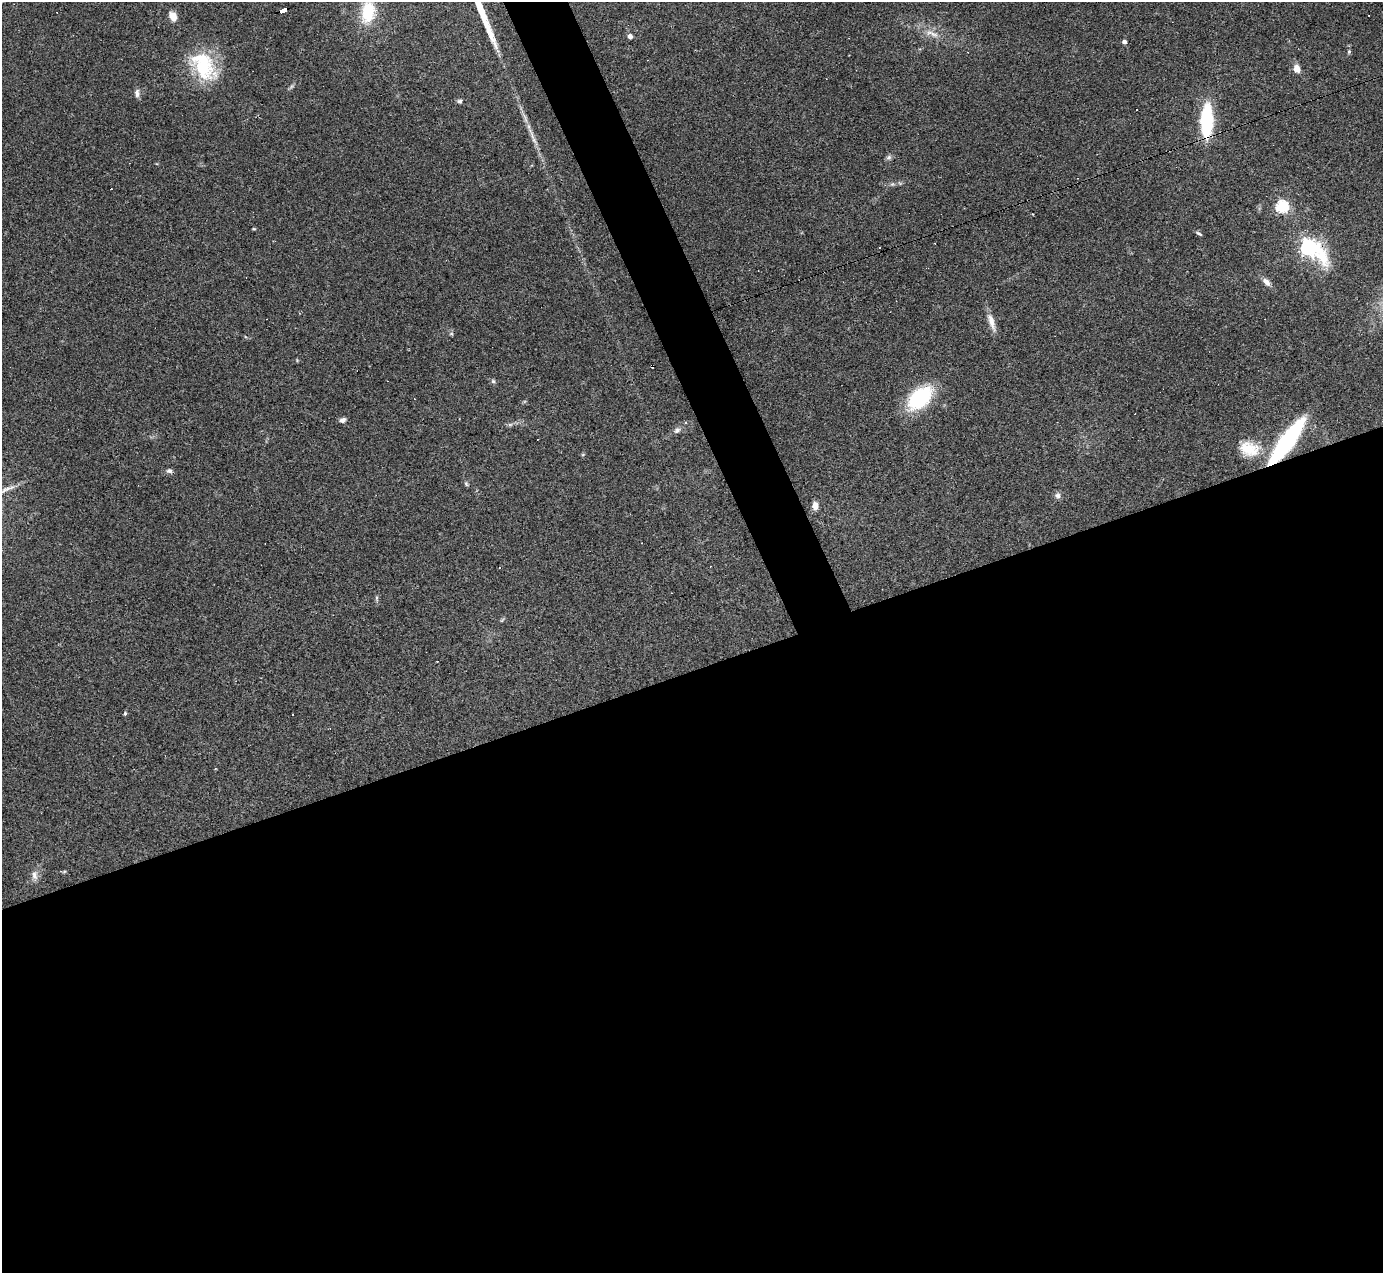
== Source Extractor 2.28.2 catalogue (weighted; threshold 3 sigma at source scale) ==
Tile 15 of 4 x 4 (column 3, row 4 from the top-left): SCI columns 2761-4141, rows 277-1547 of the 5521 x 5507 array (HDU 1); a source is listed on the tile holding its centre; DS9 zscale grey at full resolution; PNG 1385 x 1275 px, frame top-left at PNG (2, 2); no overlay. Shown black and unused: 50% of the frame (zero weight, under 3 of 4 exposures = <1% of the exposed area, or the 3 px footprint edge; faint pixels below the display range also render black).
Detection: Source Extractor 2.28.2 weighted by HDU 2 'WHT'; one run over the whole footprint, this tile lists its part. Background 0.0844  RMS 0.0057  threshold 0.0257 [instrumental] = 3 sigma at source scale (4.5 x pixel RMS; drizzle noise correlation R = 1.50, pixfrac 1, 0.05/0.05 arcsec/px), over >= 5 px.
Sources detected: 50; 1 inside a brighter object's white glare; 11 cosmic-ray / hot-pixel residue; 1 long thin detection or spike segment (spike, bleed or trail) — not listed; the other 37 listed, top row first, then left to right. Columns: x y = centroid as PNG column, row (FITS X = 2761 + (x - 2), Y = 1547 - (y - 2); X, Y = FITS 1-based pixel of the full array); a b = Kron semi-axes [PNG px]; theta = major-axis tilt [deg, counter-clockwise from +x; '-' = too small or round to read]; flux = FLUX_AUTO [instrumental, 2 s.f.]
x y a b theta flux
283 11 7 4 19 67
368 12 24 14 83 20
173 16 9 7 -60 5.5
934 34 15 6 -26 3.7
630 36 5 5 - 2.2
1124 42 4 4 - 1.8
1349 52 6 4 71 0.81
203 68 37 25 -47 32
1297 69 8 6 -65 5
137 93 13 6 -89 2
459 101 7 5 -4 1.2
1207 121 23 8 88 63
889 157 7 7 - 1.4
1282 206 6 6 - 78
254 229 6 3 -1 0.51
1199 233 8 3 -31 0.94
1309 248 12 7 -33 220
1266 282 12 6 -45 3.1
991 322 26 7 -73 5.3
451 334 6 4 0 0.79
651 366 6 2 65 0.69
493 381 5 5 - 1
920 398 25 15 40 47
343 420 7 6 - 2.1
510 424 7 4 0 1.1
677 430 10 6 44 1.9
1286 441 50 12 54 73
1249 449 27 18 -14 15
169 471 8 6 -14 1.6
466 484 6 5 - 0.88
1058 495 8 7 - 1.9
815 506 9 6 -87 3.5
377 598 8 4 -82 0.96
125 713 5 4 - 0.96
292 714 3 2 - 0.93
64 872 6 4 20 0.69
35 875 13 8 -85 3.3
Overlapping masked pixels (flux is a lower limit): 5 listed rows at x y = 283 11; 1207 121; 1309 248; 651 366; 1286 441